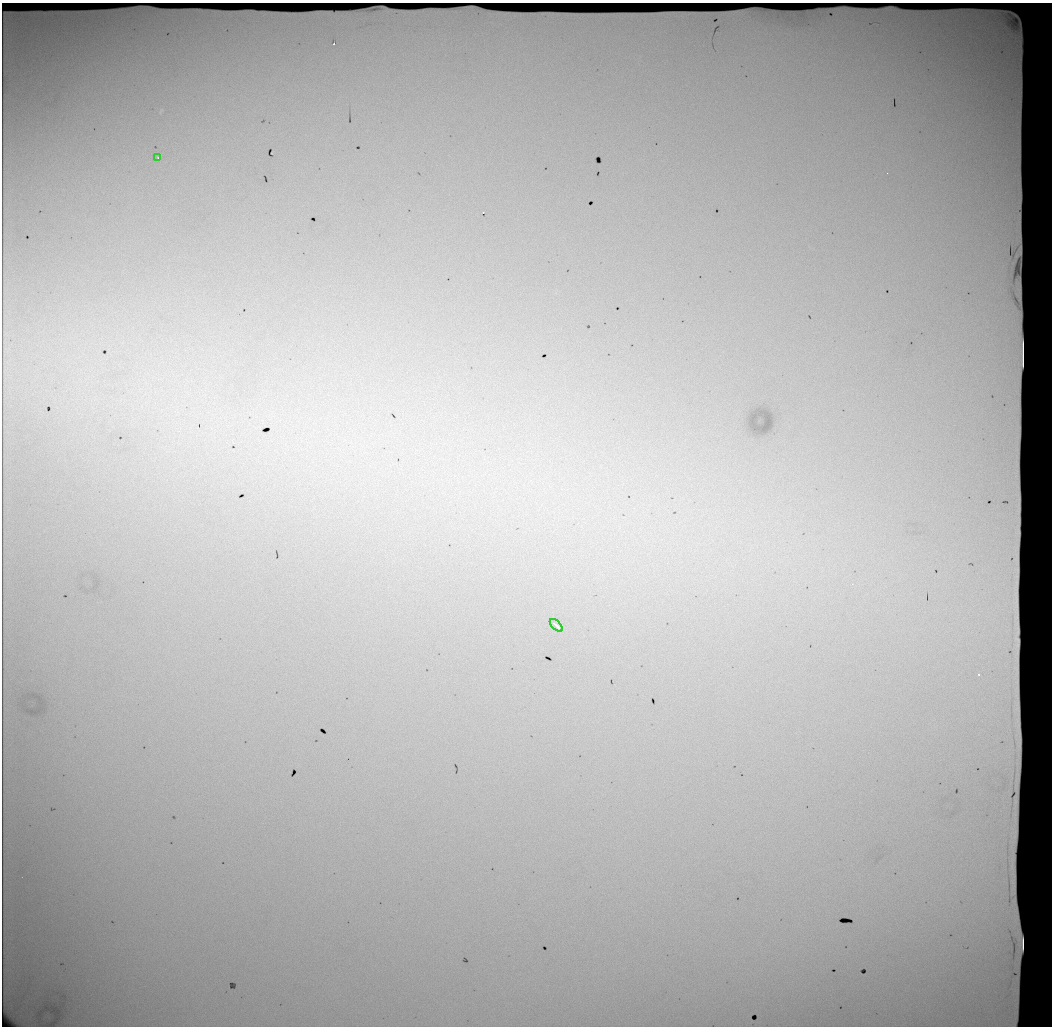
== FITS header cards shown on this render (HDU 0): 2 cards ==
NAXIS1  =                 1050 / length of data axis 1
NAXIS2  =                 1024 / length of data axis 2

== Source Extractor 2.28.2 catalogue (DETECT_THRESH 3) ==
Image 1050 x 1024 px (HDU 0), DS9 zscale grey, 1 PNG px = 1 image px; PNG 1054 x 1028 px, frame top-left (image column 1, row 1024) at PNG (2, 3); each listed source drawn as its Kron ellipse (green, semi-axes under 4 px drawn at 4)
Background 1790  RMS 8.7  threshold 26.2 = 3 sigma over >= 5 px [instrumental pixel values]
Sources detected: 6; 4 with non-positive FLUX_AUTO (blend fragments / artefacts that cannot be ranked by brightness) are neither listed nor drawn; the other 2 listed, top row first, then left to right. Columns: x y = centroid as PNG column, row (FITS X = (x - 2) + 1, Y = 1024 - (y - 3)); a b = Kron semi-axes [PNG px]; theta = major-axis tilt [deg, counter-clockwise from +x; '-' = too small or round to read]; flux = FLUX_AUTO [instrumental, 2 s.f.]
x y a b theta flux
158 158 3 2 - 380
556 625 8 3 -44 1700
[4 non-positive-flux detections neither listed nor drawn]